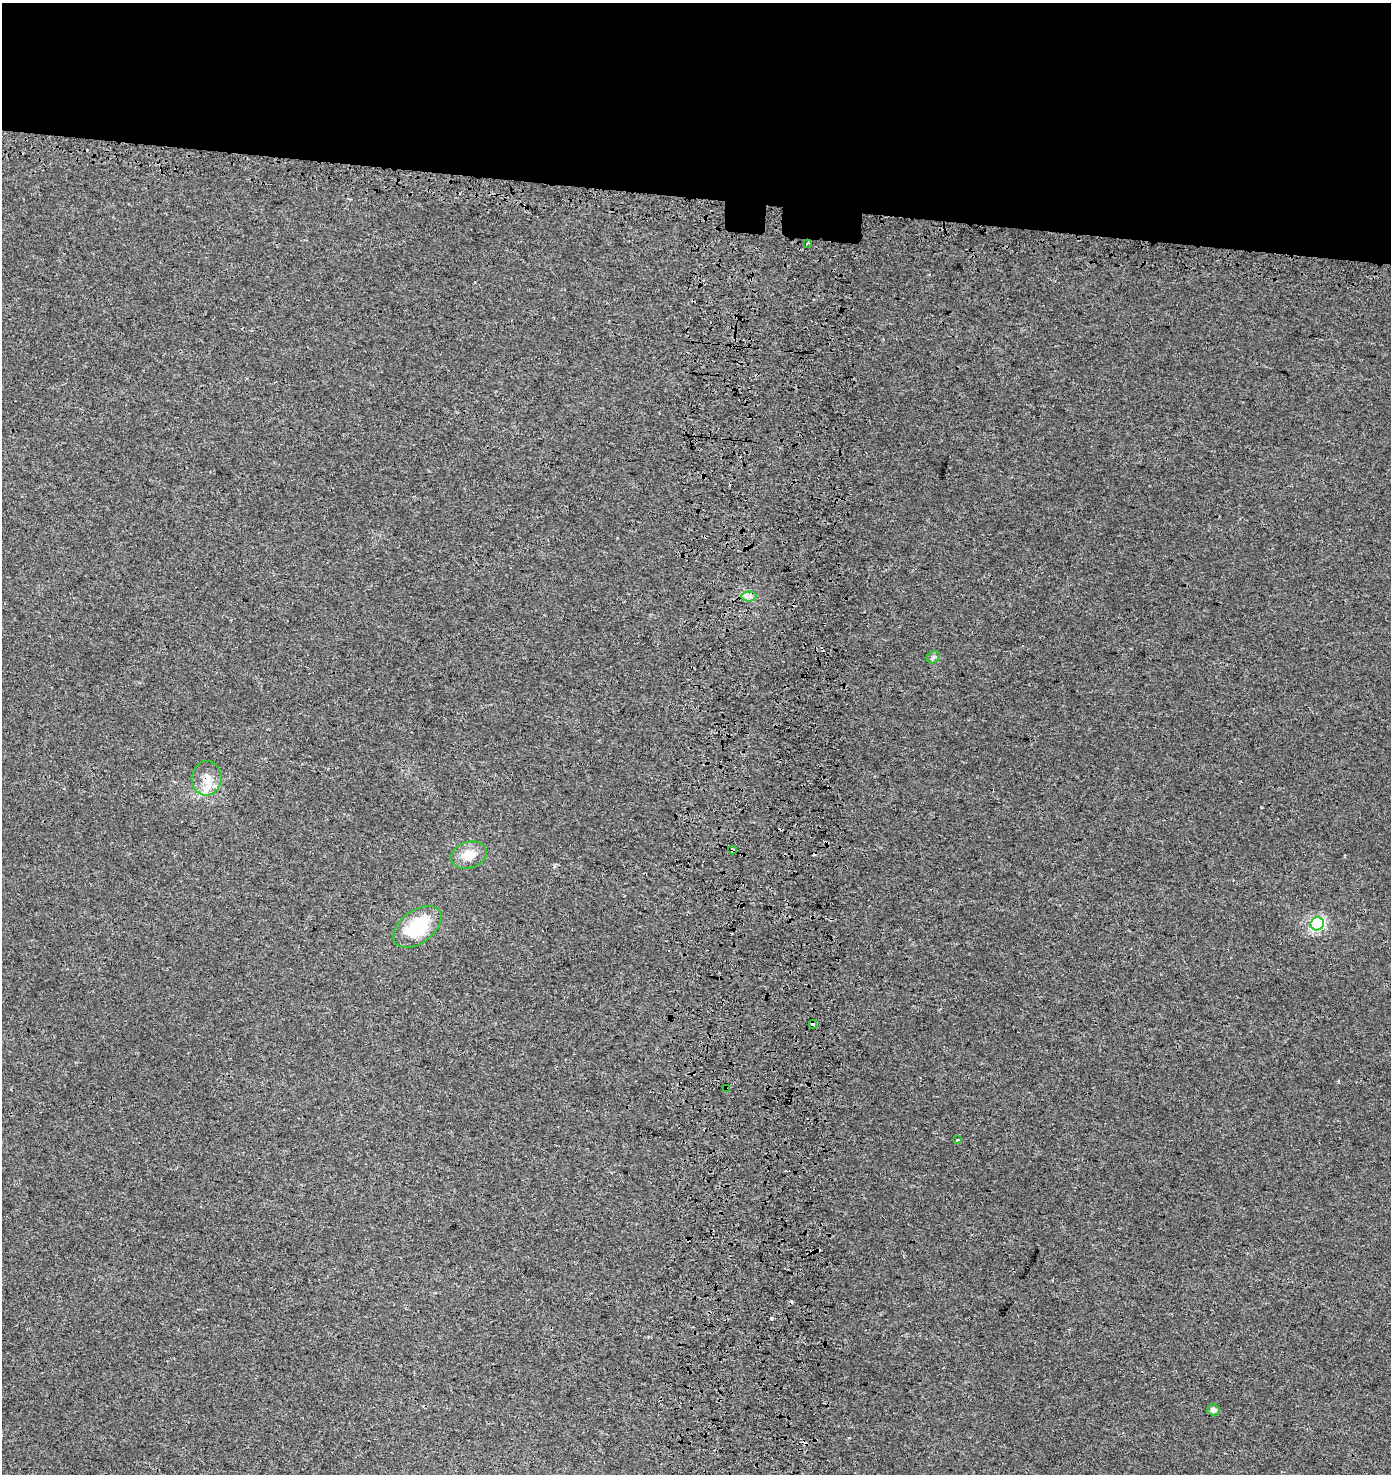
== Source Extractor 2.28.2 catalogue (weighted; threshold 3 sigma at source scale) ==
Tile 2 of 3 x 3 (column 2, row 1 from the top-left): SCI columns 1716-3104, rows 3055-4526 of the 4870 x 4628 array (HDU 1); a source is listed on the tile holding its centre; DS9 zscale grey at full resolution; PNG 1393 x 1476 px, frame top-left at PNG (2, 3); each listed source drawn as its Kron ellipse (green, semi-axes under 4 px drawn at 4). Shown black and unused: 14% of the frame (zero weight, under 3 of 4 exposures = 9% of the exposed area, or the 3 px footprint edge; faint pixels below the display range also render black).
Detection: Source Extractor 2.28.2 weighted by HDU 2 'WHT'; one run over the whole footprint, this tile lists its part. Background 0.00235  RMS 0.0026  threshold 0.0115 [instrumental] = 3 sigma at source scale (4.5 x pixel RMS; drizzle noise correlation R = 1.50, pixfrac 1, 0.0396/0.0396 arcsec/px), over >= 5 px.
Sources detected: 19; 6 cosmic-ray / hot-pixel residue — neither listed nor drawn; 1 inside a brighter listed object's ellipse — not listed separately; the other 12 listed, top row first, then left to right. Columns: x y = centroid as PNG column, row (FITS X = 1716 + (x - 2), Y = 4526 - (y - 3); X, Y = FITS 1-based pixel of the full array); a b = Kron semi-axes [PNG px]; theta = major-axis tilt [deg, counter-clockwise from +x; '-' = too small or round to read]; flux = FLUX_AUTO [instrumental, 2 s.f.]
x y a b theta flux
808 243 3 2 - 0.28
749 596 7 5 1 0.84
933 657 7 5 45 0.51
207 778 17 15 86 3.8
732 850 4 3 - 0.7
469 855 18 13 17 4
1317 924 7 6 - 41
418 927 27 16 37 12
813 1024 4 3 - 1.6
726 1088 3 2 - 0.82
957 1140 4 3 - 0.31
1213 1410 6 5 - 1.1
Overlapping masked pixels (flux is a lower limit): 4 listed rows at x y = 207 778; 732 850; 813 1024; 726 1088